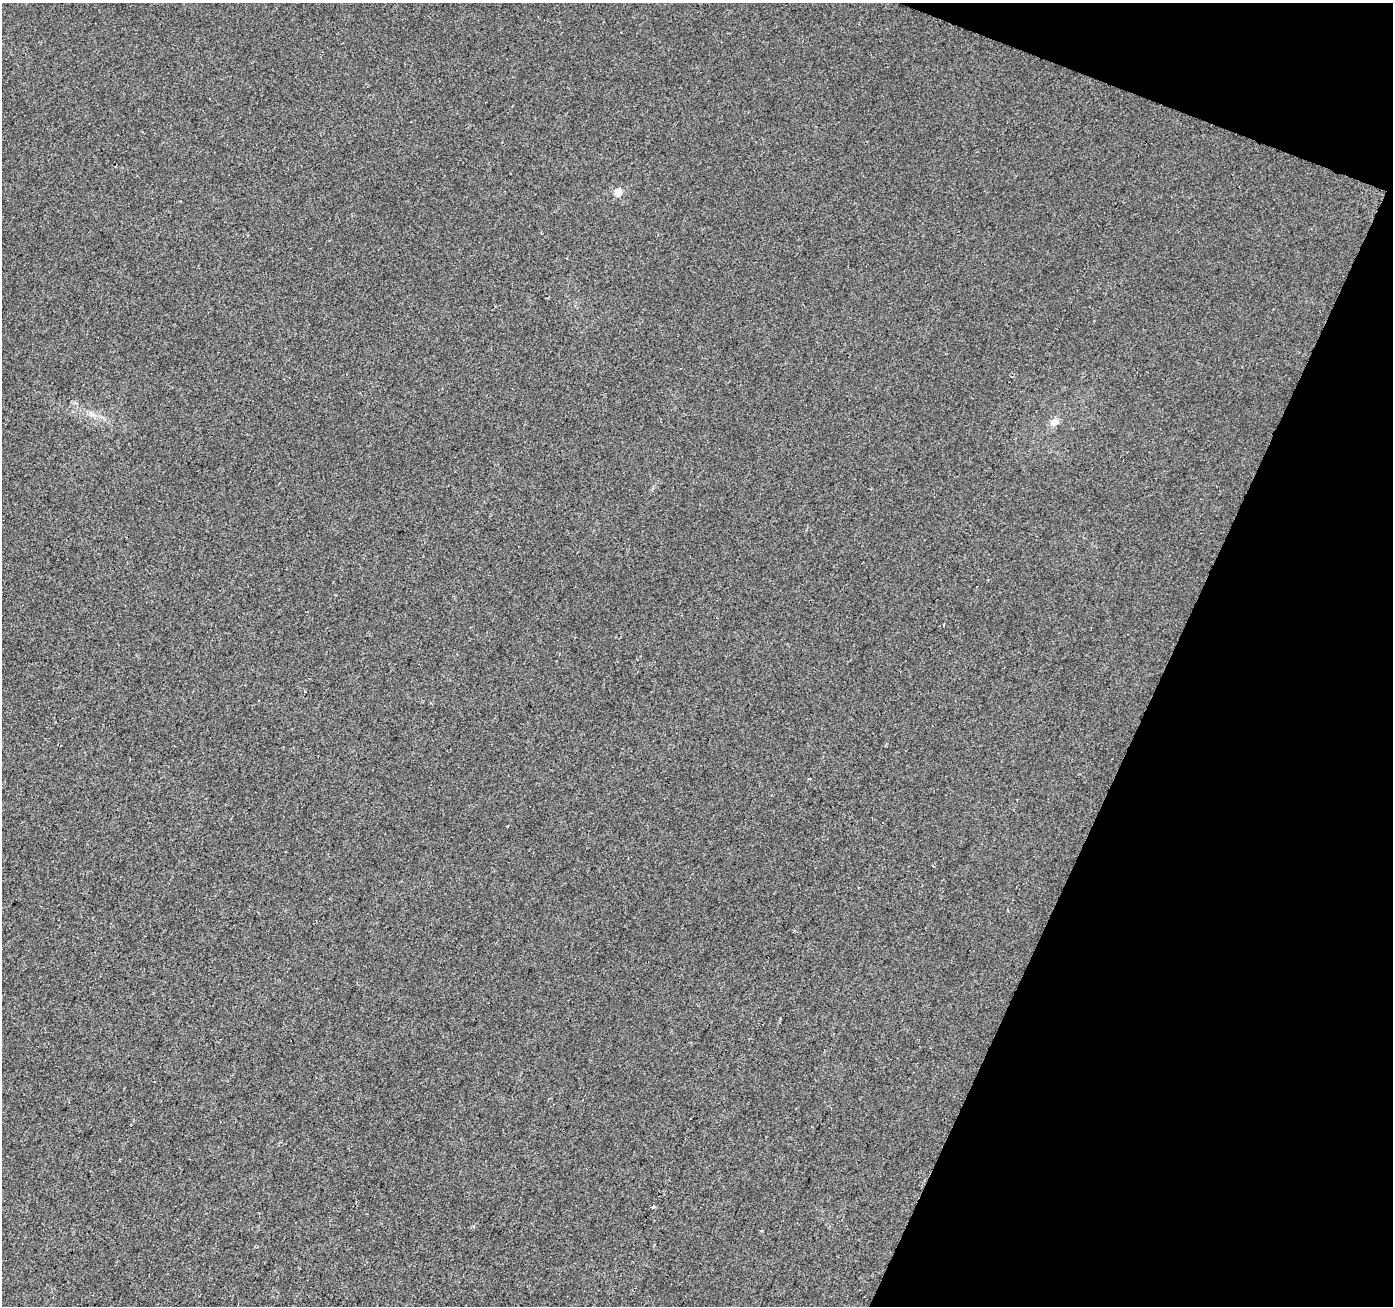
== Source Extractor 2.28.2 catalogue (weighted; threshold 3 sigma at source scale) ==
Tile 8 of 4 x 4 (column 4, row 2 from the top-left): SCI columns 4181-5571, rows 2885-4188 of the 5571 x 5702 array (HDU 1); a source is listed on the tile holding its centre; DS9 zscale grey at full resolution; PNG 1395 x 1308 px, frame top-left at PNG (2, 3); no overlay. Shown black and unused: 19% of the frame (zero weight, under 2 of 3 exposures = <1% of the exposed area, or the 3 px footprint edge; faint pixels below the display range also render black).
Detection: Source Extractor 2.28.2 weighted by HDU 2 'WHT'; one run over the whole footprint, this tile lists its part. Background 0.00856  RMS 0.0081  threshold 0.0365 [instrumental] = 3 sigma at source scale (4.5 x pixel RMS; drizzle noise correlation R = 1.50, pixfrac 1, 0.0396/0.0396 arcsec/px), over >= 5 px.
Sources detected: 3; all 3 listed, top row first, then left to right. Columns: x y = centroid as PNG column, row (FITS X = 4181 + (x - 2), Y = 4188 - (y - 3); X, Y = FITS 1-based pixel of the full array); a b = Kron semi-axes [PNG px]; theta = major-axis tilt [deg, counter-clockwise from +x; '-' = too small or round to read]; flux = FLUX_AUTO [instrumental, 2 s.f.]
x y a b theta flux
618 192 5 4 - 15
1054 422 8 7 - 6.2
653 1206 4 3 - 2.1